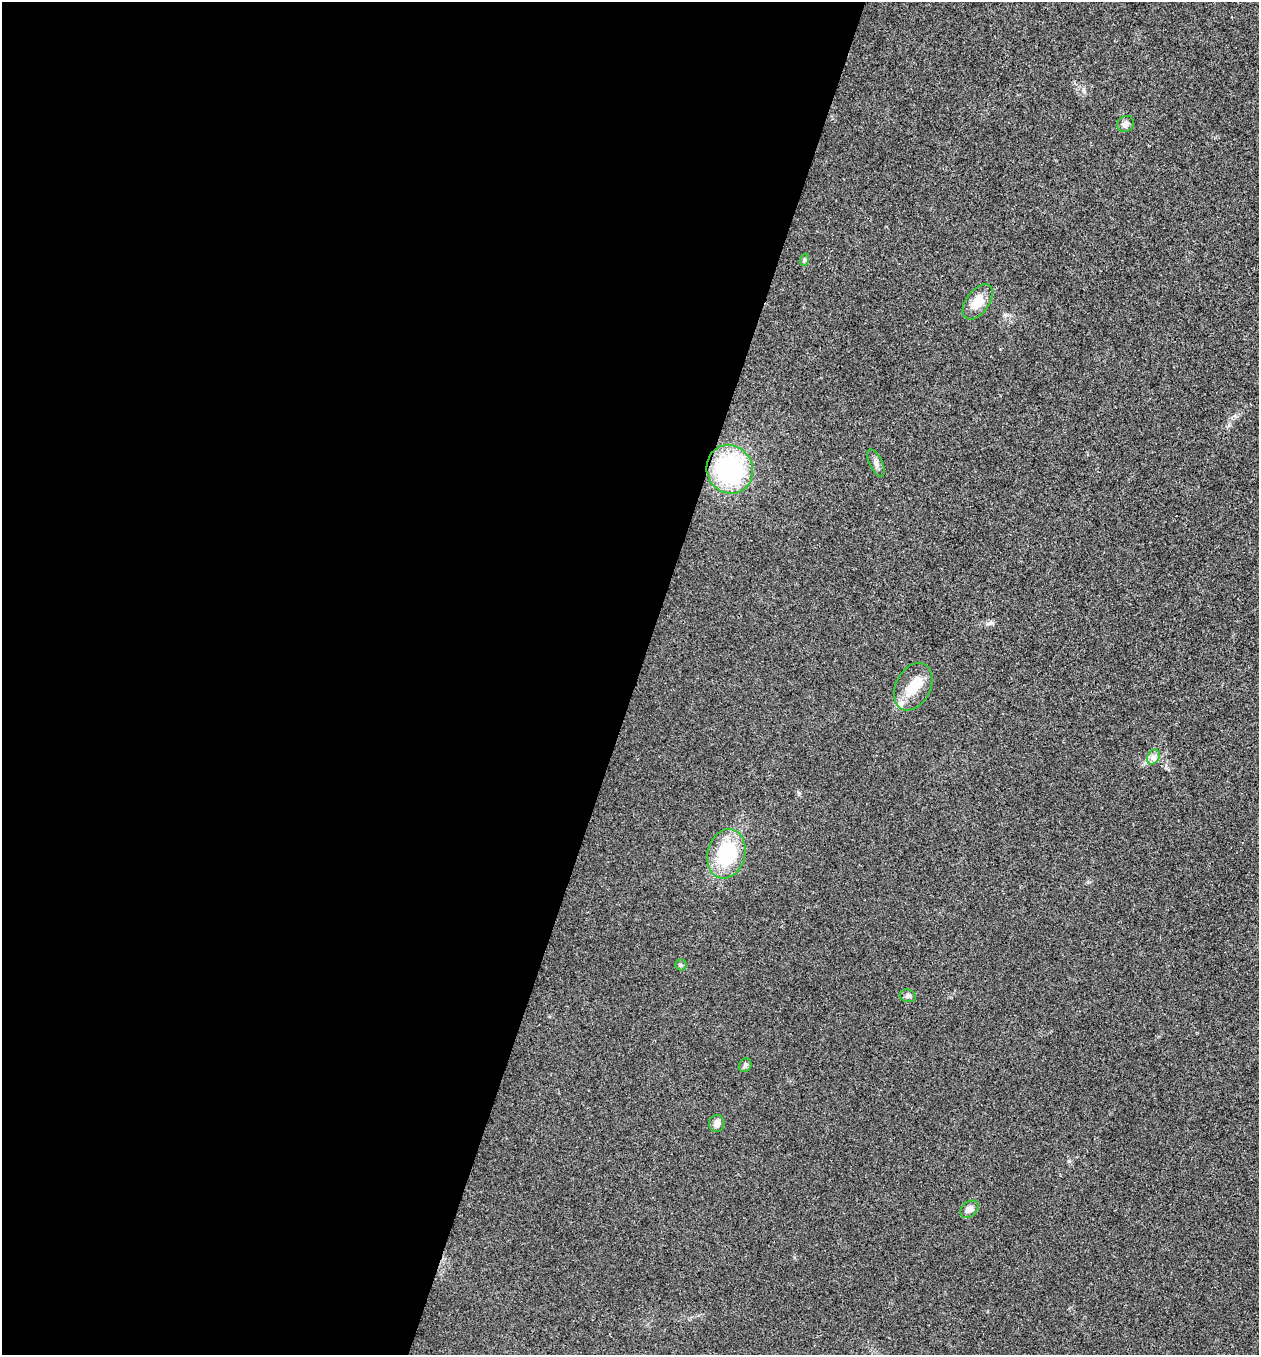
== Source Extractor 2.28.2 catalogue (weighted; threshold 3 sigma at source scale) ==
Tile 5 of 4 x 4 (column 1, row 2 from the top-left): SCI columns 136-1392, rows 2710-4062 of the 5430 x 5416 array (HDU 1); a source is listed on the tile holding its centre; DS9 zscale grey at full resolution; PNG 1261 x 1357 px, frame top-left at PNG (2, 2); each listed source drawn as its Kron ellipse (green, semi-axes under 4 px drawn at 4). Shown black and unused: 51% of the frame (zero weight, under 3 of 4 exposures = <1% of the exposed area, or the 3 px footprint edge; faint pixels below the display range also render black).
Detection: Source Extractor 2.28.2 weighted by HDU 2 'WHT'; one run over the whole footprint, this tile lists its part. Background 0.0236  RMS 0.0054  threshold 0.0242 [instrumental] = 3 sigma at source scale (4.5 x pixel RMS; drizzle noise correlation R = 1.50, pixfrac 1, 0.05/0.05 arcsec/px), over >= 5 px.
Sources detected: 15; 1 inside a brighter object's white glare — neither listed nor drawn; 1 inside a brighter listed object's ellipse — not listed separately; the other 13 listed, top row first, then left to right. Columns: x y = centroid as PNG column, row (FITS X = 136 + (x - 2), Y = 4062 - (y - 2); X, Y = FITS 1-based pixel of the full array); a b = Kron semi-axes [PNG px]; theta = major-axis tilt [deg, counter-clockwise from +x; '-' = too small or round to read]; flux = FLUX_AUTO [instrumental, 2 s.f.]
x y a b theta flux
1126 124 9 7 33 2.2
804 260 6 4 72 0.78
978 302 20 11 54 9.7
876 463 15 6 -64 2.3
730 469 25 23 -65 68
913 687 25 17 63 11
1153 757 8 6 60 2
726 854 25 18 75 37
681 965 5 5 - 0.92
908 996 8 6 -16 1.4
745 1065 7 6 - 1.3
717 1123 8 7 - 3.3
969 1209 10 7 41 3.2
Unlisted compact peaks at least as high as the median listed source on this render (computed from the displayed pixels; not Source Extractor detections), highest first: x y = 1069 1161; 799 793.